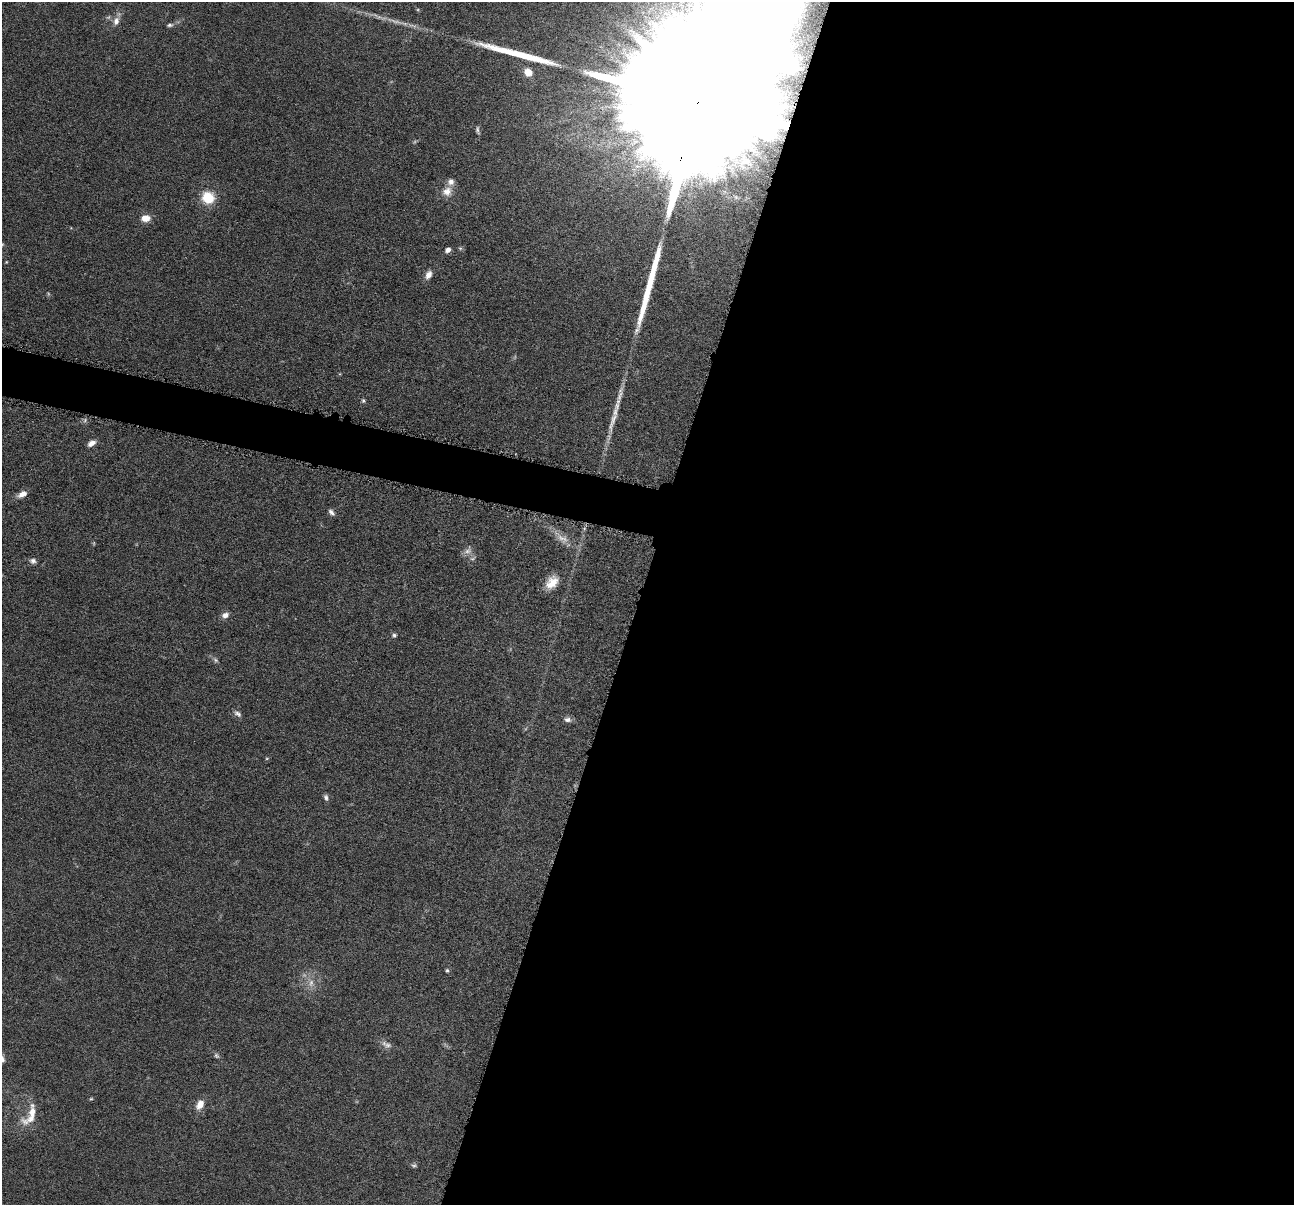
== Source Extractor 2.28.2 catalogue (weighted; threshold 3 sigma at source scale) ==
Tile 12 of 4 x 4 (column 4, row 3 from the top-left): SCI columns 3883-5174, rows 1457-2659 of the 5180 x 5196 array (HDU 1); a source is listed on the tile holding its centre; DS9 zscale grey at full resolution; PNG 1296 x 1207 px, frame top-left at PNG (2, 2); no overlay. Shown black and unused: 53% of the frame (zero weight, under 4 of 8 exposures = <1% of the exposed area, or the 3 px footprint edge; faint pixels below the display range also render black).
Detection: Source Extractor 2.28.2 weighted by HDU 2 'WHT'; one run over the whole footprint, this tile lists its part. Background 0.0365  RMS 0.0033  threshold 0.0134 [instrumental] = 3 sigma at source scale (4.09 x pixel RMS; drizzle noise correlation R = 1.36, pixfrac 0.8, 0.05/0.05 arcsec/px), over >= 5 px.
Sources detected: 46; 8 too faint to see at this stretch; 1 inside a brighter object's white glare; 2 long thin detections or spike segments (spike, bleed or trail) — not listed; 1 inside a brighter listed object's ellipse — not listed separately; the other 34 listed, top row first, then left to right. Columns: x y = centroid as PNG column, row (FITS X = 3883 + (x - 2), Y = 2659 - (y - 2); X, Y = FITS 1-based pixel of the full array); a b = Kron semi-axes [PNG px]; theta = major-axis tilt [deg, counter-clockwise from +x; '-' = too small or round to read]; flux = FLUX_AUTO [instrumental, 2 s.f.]
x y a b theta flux
116 21 12 8 69 2
170 25 8 5 6 0.69
528 72 8 7 - 3.6
703 90 130 24 72 89000
477 130 11 5 -80 0.74
745 161 24 22 -52 8.1
447 191 14 12 26 3.1
208 198 13 12 - 7.9
146 218 9 7 1 3.6
460 248 6 4 -42 0.46
448 250 6 5 - 1.3
6 262 4 4 - 0.26
428 275 11 7 64 1.9
363 401 6 5 - 0.52
613 421 40 7 73 5.5
91 443 10 6 33 1.8
22 494 12 7 26 2.2
331 512 9 5 -50 1
562 538 27 10 -37 4.1
468 551 13 9 51 1.7
472 558 9 5 30 0.74
33 561 8 6 -19 1.1
552 582 17 11 51 4.7
225 615 9 7 25 1.6
394 635 6 5 - 0.67
237 714 11 6 -38 1.1
567 719 11 7 -9 1.2
326 797 8 5 -73 0.88
447 970 5 5 - 0.51
388 1045 13 9 -17 1.5
2 1059 10 7 -78 1.5
91 1099 5 3 - 0.33
200 1104 12 8 63 3.1
30 1115 35 14 61 7.1
Overlapping masked pixels (flux is a lower limit): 1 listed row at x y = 703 90
Isophote crosses this tile's border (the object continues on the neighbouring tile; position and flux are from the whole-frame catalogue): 2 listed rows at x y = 703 90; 2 1059